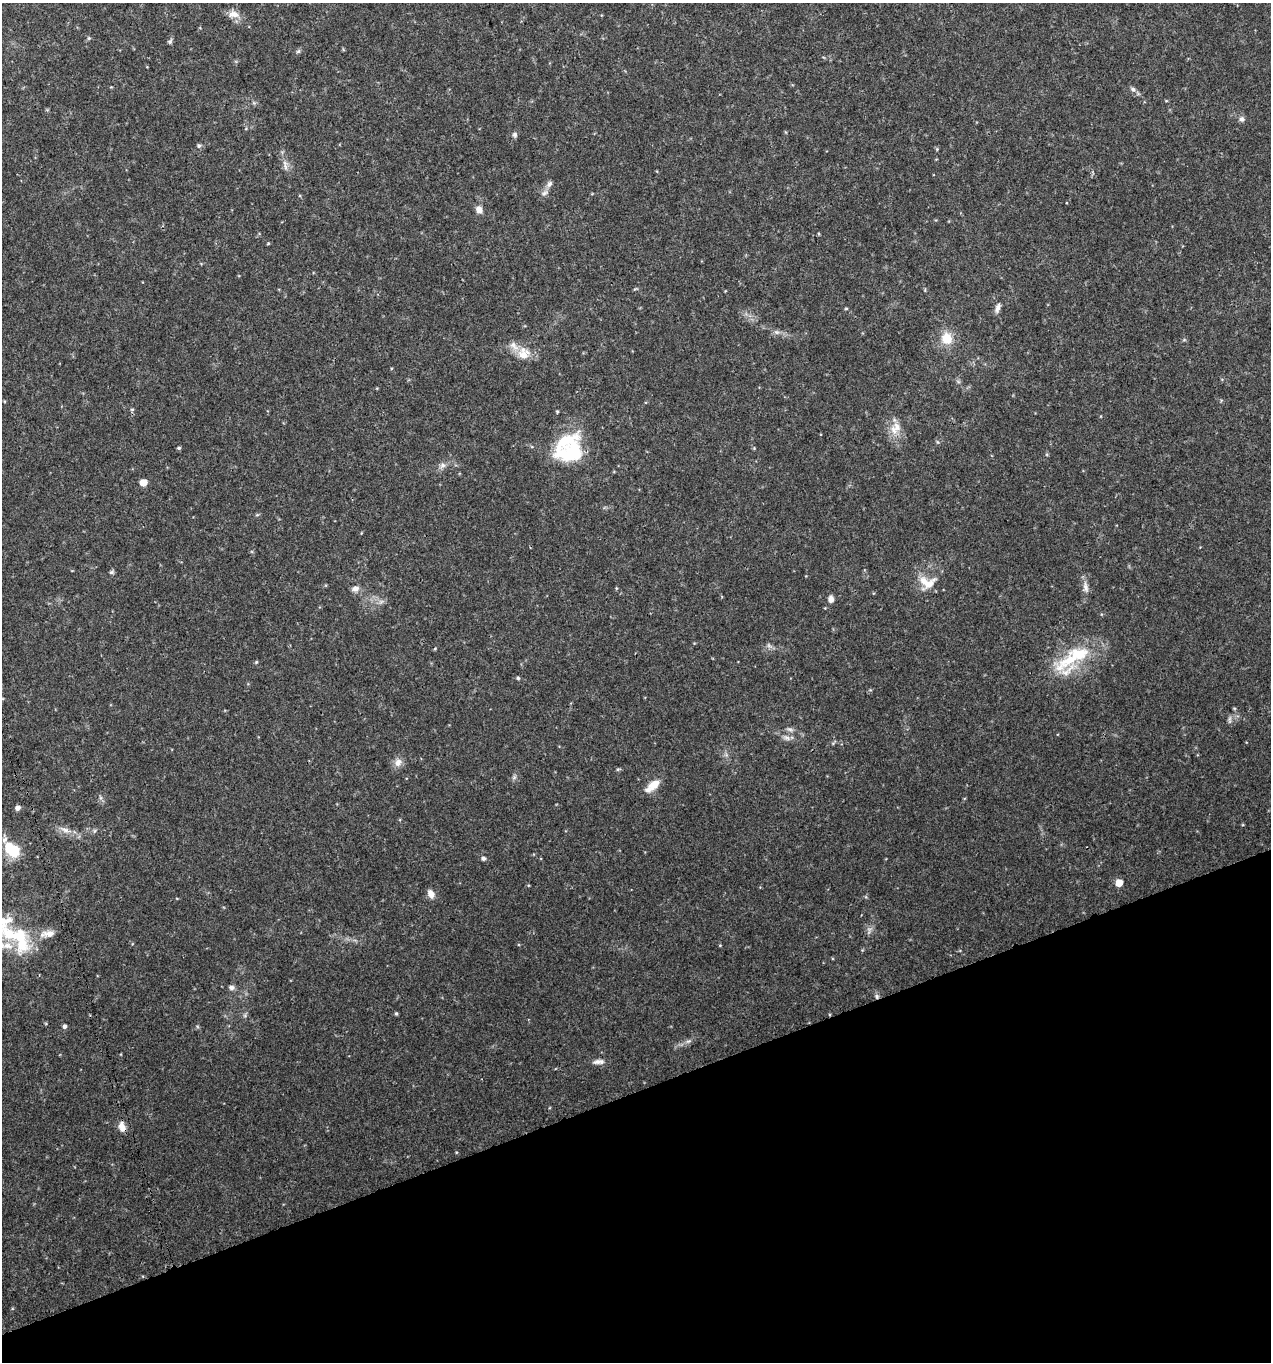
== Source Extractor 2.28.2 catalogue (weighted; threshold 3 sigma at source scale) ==
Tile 14 of 4 x 4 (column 2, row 4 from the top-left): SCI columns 1396-2664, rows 2-1361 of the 5274 x 5444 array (HDU 1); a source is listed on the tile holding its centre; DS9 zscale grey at full resolution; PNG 1273 x 1364 px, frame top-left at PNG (2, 3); no overlay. Shown black and unused: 20% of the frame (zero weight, under 3 of 4 exposures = <1% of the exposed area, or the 3 px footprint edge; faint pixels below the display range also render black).
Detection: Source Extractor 2.28.2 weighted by HDU 2 'WHT'; one run over the whole footprint, this tile lists its part. Background 0.0305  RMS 0.0038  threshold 0.0171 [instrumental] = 3 sigma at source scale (4.5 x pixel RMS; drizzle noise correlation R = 1.50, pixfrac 1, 0.0396/0.0396 arcsec/px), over >= 5 px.
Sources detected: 67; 13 inside a brighter listed object's ellipse — not listed separately; the other 54 listed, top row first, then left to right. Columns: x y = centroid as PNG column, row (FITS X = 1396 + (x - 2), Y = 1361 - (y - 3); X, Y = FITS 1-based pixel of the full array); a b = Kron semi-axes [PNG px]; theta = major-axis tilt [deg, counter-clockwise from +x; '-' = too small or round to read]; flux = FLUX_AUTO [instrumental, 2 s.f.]
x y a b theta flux
234 14 15 9 -8 3.1
89 38 5 5 - 0.5
170 41 7 5 65 0.71
298 51 6 5 - 0.65
1133 89 7 5 -18 0.96
1242 119 7 7 - 1.1
515 135 7 7 - 0.9
199 146 5 5 - 0.82
285 165 18 4 -78 1.7
549 184 10 6 57 1.3
544 193 9 4 35 1.1
479 210 9 7 -68 2.1
268 244 5 3 - 0.33
846 308 5 3 - 0.36
997 308 13 6 76 1.6
777 332 7 4 -33 0.84
947 338 13 12 - 6.9
523 354 18 16 -67 5.7
132 409 6 4 1 0.44
897 427 15 10 -75 3.9
179 448 5 4 - 0.53
570 454 34 19 27 19
443 465 8 6 35 1.3
143 482 5 5 - 5.9
111 572 7 5 21 0.63
924 581 17 10 -50 4.6
1085 587 15 7 -78 2.1
355 588 9 7 8 1.8
831 599 9 6 88 1.5
769 646 7 4 -19 0.84
435 648 5 3 - 0.35
1068 661 54 15 33 17
256 662 5 4 - 0.38
518 678 4 4 - 0.53
1230 719 10 4 -77 0.82
790 729 9 4 -9 0.95
787 738 11 6 -14 1.4
398 762 12 9 70 2.4
618 769 6 3 18 0.46
654 784 15 10 34 4.1
17 808 6 5 - 1.4
65 830 13 6 -19 2.1
12 850 18 14 -19 10
483 858 5 5 - 0.99
1119 883 5 5 - 6
431 894 10 7 -60 2.5
18 935 46 17 -6 20
232 987 7 5 -5 1.3
877 996 7 5 -87 0.99
396 1013 4 4 - 0.5
64 1026 5 4 - 0.97
688 1041 8 5 19 1
598 1062 16 6 3 1.9
122 1127 12 7 -72 3
Overlapping masked pixels (flux is a lower limit): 2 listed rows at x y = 877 996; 122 1127
Isophote crosses this tile's border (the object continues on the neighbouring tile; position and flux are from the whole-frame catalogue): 1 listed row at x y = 18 935